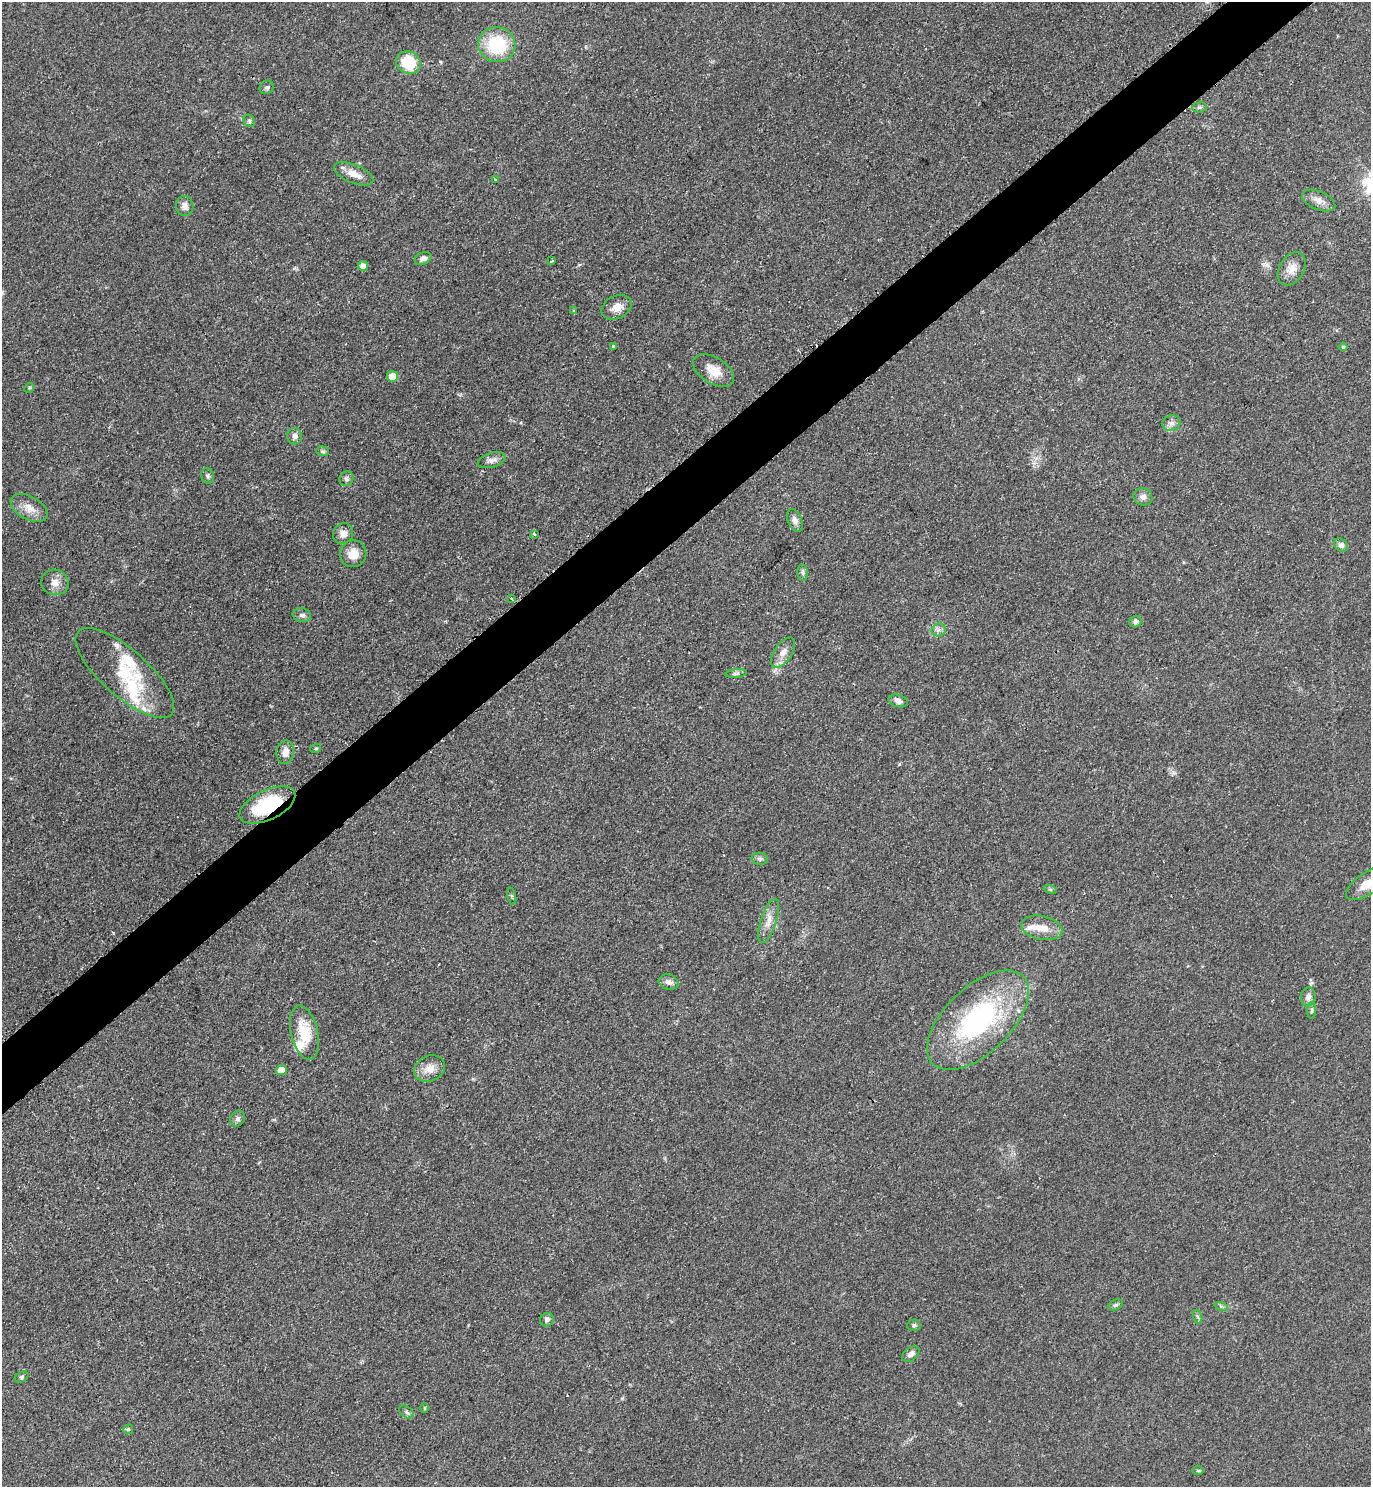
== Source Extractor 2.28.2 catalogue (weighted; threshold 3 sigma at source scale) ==
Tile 10 of 4 x 4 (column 2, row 3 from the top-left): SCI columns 1683-3051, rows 1491-2975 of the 5958 x 5961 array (HDU 1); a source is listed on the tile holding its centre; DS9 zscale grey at full resolution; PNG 1373 x 1489 px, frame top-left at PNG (2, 2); each listed source drawn as its Kron ellipse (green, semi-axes under 4 px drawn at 4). Shown black and unused: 4% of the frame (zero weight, under 2 of 3 exposures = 1% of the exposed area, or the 3 px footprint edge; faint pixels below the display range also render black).
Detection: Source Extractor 2.28.2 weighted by HDU 2 'WHT'; one run over the whole footprint, this tile lists its part. Background 0.0796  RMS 0.0079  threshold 0.0355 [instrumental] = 3 sigma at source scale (4.5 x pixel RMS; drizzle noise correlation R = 1.50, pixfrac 1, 0.05/0.05 arcsec/px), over >= 5 px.
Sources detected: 79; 8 inside a brighter listed object's ellipse — not listed separately; the other 71 listed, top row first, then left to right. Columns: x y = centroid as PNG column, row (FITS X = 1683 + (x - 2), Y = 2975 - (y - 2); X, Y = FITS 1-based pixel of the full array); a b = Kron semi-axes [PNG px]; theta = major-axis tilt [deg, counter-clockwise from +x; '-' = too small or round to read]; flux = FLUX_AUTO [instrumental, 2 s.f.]
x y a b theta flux
497 45 18 17 - 46
408 62 13 11 -28 27
267 87 7 6 - 1.8
1199 107 7 5 7 1.4
249 121 6 5 - 1.5
354 174 21 9 -22 8.7
495 180 3 3 - 1.8
1319 200 17 9 -23 6.5
185 206 10 8 -78 4.7
423 258 8 6 21 3.2
552 261 4 2 - 1.1
363 266 5 5 - 6.2
1292 269 18 12 59 8.6
617 307 16 11 26 7.4
574 311 3 3 - 2.1
613 347 3 3 - 6.6
1343 347 4 4 - 1.2
714 371 23 13 -33 12
392 377 5 5 - 15
29 388 5 4 - 0.94
1171 423 9 8 - 3.4
295 436 8 7 - 3.1
323 451 6 5 - 1.3
492 460 14 7 17 4.2
208 476 8 6 -68 1.9
346 479 7 7 - 2.1
1143 497 9 8 - 3.9
29 508 20 11 -29 8.9
795 521 12 7 -70 3.8
343 534 11 9 51 5.1
535 534 4 3 - 0.97
1341 545 7 6 - 2.7
353 554 13 13 - 10
803 573 8 5 -84 1.8
55 582 14 12 -21 6.6
512 599 4 3 - 1.7
302 615 9 7 -10 2.9
1135 622 6 5 - 2
939 630 7 6 - 2.6
783 652 17 8 56 6.4
125 673 62 23 -41 42
736 674 11 4 5 2
898 701 10 6 -16 3.2
316 748 5 3 - 0.82
285 752 12 8 81 6.3
267 805 30 15 25 52
760 859 8 6 -11 2
1368 883 25 11 34 12
1050 889 7 4 -19 1.2
512 896 9 3 -77 1
769 921 23 7 72 7.8
1042 928 21 12 -12 11
669 982 10 7 -16 3.9
1308 997 9 7 81 4.1
1312 1011 8 4 89 1.5
978 1020 63 33 44 130
304 1033 27 13 -76 23
429 1069 16 12 26 8.6
281 1070 5 5 - 13
238 1119 8 7 - 2.6
1115 1305 8 5 25 1.5
1221 1306 7 4 -18 1.5
1198 1317 7 4 -71 1.4
547 1320 7 6 - 2.4
914 1325 6 5 - 1.6
911 1354 10 6 40 3.4
22 1377 7 5 28 1.4
425 1408 5 3 - 0.94
406 1412 8 5 -37 1.9
128 1429 5 4 - 1.2
1198 1471 6 4 0 1
Overlapping masked pixels (flux is a lower limit): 1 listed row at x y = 267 805
Isophote crosses this tile's border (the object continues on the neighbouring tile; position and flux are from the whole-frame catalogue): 1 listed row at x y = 1368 883